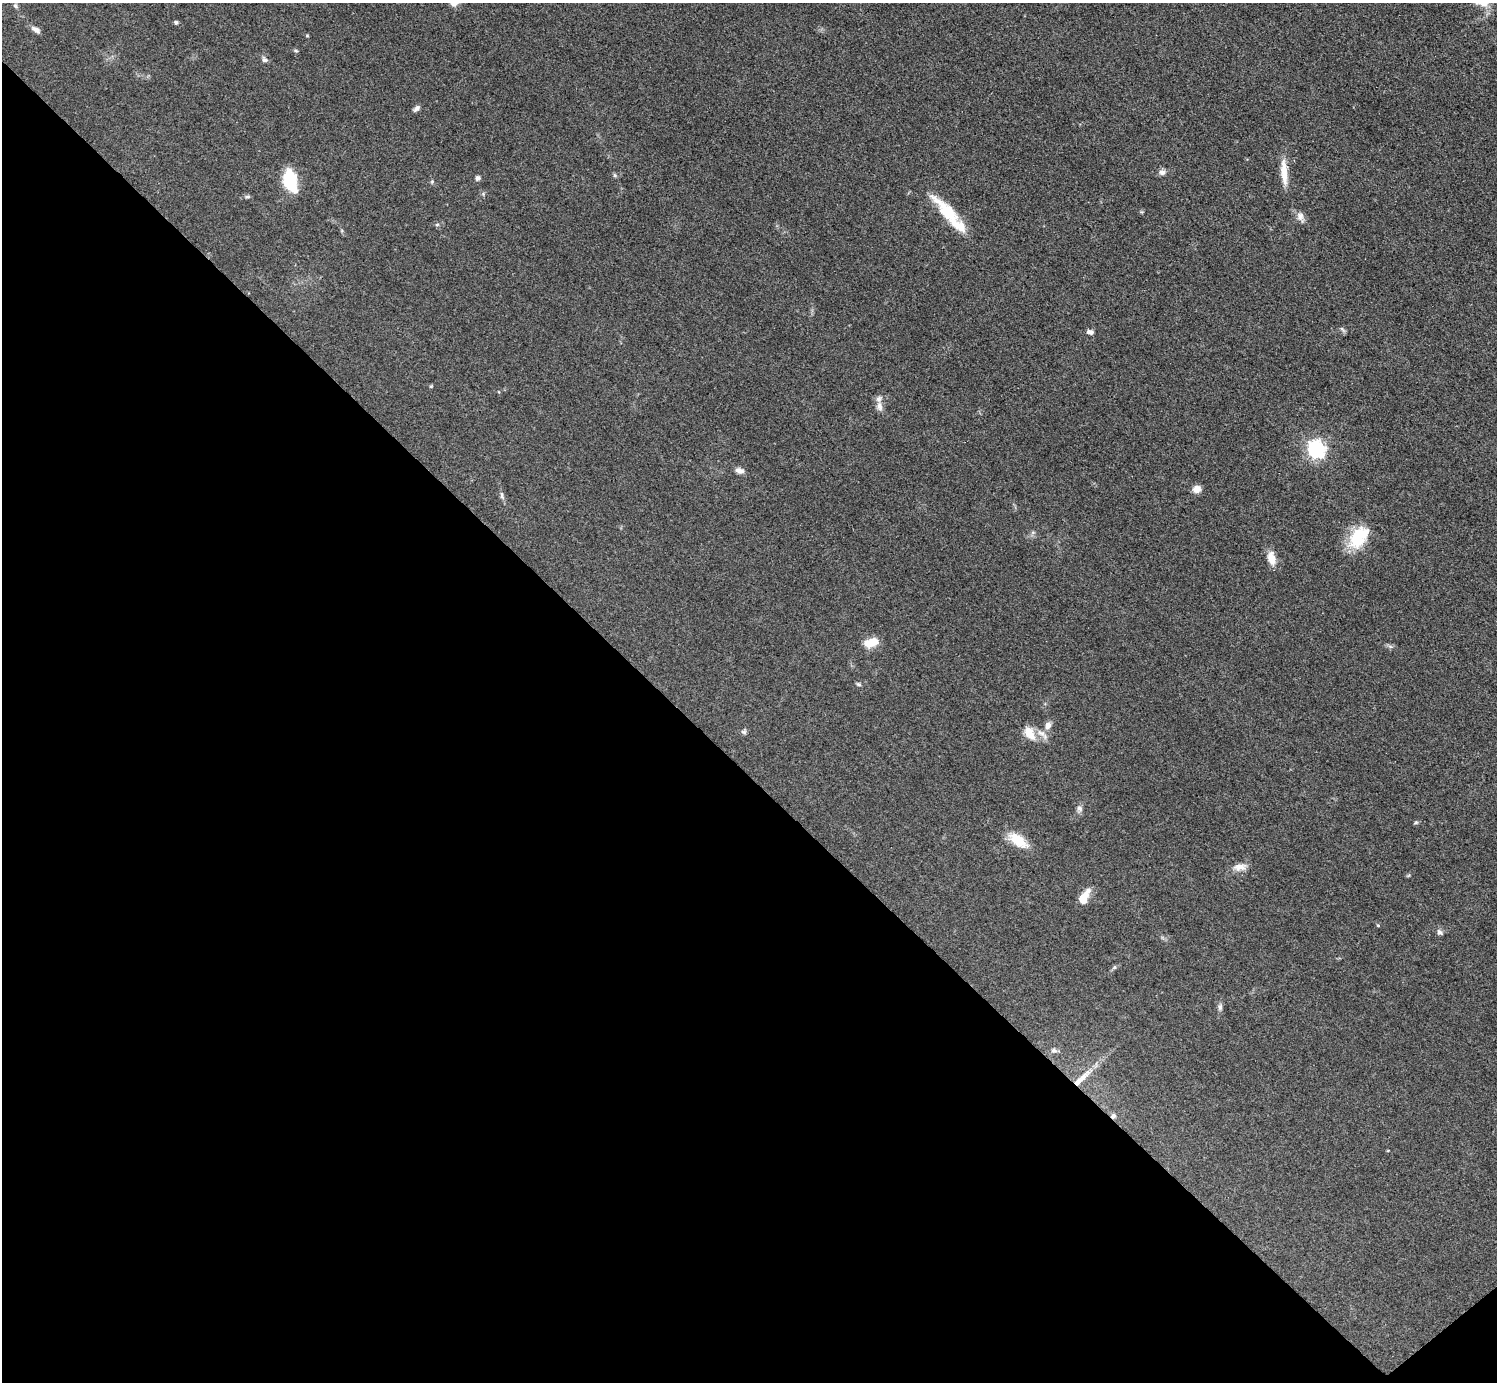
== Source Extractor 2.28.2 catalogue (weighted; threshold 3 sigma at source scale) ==
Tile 14 of 4 x 4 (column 2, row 4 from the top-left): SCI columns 1503-2997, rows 307-1686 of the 5990 x 5989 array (HDU 1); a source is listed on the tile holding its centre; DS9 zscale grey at full resolution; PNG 1499 x 1384 px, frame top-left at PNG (2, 3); no overlay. Shown black and unused: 45% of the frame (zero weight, under 3 of 5 exposures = <1% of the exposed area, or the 3 px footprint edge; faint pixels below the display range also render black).
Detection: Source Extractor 2.28.2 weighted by HDU 2 'WHT'; one run over the whole footprint, this tile lists its part. Background 0.0499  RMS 0.0053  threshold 0.0237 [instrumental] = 3 sigma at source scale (4.5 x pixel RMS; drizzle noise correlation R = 1.50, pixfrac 1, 0.05/0.05 arcsec/px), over >= 5 px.
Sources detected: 54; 4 inside a brighter listed object's ellipse — not listed separately; the other 50 listed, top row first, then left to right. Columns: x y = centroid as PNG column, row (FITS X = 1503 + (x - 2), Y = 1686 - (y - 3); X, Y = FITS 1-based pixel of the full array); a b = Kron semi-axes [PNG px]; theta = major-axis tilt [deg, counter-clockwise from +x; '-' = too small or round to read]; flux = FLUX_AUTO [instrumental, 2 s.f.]
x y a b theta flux
15 6 7 6 - 1.1
176 22 5 5 - 0.98
36 30 11 6 -32 2.7
307 36 5 3 - 0.49
296 51 7 3 -19 0.65
264 60 7 6 - 1.7
416 108 10 5 45 1.6
1162 172 8 7 - 2.2
1284 172 34 8 -86 8.6
615 175 6 5 - 0.8
478 178 6 6 - 1.6
290 180 21 11 -75 28
432 182 6 5 - 0.72
483 194 6 4 48 0.75
247 197 7 4 6 0.9
943 206 48 13 -42 15
1141 212 5 4 - 0.61
1300 217 16 9 -70 3.2
437 224 6 4 2 0.71
1342 329 10 4 -45 1
1090 332 8 6 -11 1.8
431 386 5 3 - 0.49
879 406 13 8 -79 3
1316 450 7 7 - 200
740 471 11 7 -19 2.6
1197 489 9 7 24 4.3
502 496 12 5 -77 1.5
1033 532 7 4 19 0.92
1358 537 31 18 53 21
1271 558 18 10 -78 5.9
871 643 18 10 15 7.6
1390 646 7 4 -19 1.1
858 684 7 5 -17 0.91
1048 726 10 8 67 3
744 732 7 7 - 1.2
1029 733 20 11 -58 7.3
1079 809 9 7 -83 2
1416 822 7 4 17 0.73
1018 840 21 10 -35 15
1240 867 20 9 6 4.7
1408 876 6 4 20 0.57
1084 897 18 8 62 8.4
1378 925 4 4 - 0.6
1440 932 9 7 -43 1.6
1114 967 6 5 - 0.96
1220 1007 10 6 -85 1.6
1054 1050 8 7 - 1.6
1082 1078 35 8 43 9.2
1113 1116 7 7 - 1.5
1388 1151 4 2 - 0.39
Overlapping masked pixels (flux is a lower limit): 2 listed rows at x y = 1082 1078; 1113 1116